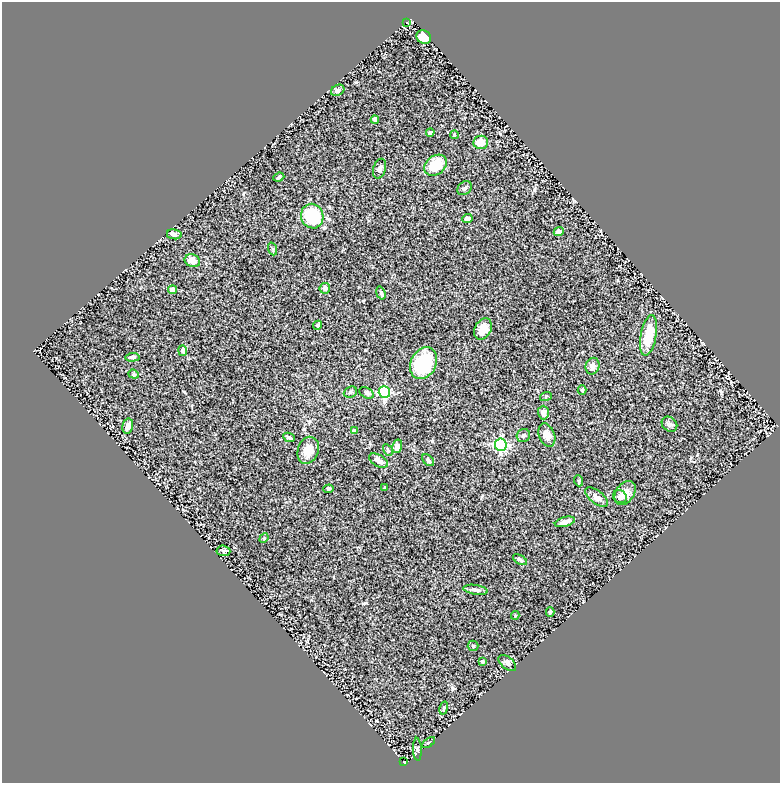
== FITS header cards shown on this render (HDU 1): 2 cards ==
NAXIS1  =                  778
NAXIS2  =                  781

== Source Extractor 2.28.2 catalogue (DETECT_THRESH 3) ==
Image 778 x 781 px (HDU 1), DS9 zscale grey, 1 PNG px = 1 image px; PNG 782 x 785 px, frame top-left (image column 1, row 781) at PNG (2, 2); each listed source drawn as its Kron ellipse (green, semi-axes under 4 px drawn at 4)
Background 0.704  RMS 0.041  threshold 0.123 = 3 sigma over >= 5 px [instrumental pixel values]
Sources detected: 66; all 66 listed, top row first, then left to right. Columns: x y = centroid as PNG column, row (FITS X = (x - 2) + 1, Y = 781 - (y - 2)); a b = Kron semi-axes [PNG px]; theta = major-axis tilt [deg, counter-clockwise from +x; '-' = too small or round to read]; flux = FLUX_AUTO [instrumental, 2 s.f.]
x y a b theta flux
407 22 3 2 - 2
424 37 7 6 - 47
338 90 7 5 28 7.5
375 120 4 4 - 13
430 133 4 3 - 6.9
454 135 4 3 - 1.9
481 142 7 6 - 31
436 165 12 9 38 71
380 169 10 6 73 9
279 177 5 4 - 3.9
465 188 8 6 43 6.8
312 216 12 11 - 120
467 219 5 4 - 12
559 232 5 4 - 13
174 234 7 5 -10 9.7
273 249 6 4 -71 3.5
192 261 8 6 -21 22
325 288 5 5 - 11
173 290 4 4 - 26
381 293 7 4 -73 4.5
318 325 5 4 - 4.1
483 329 11 8 61 27
649 335 20 7 80 74
183 351 5 4 - 8.4
132 357 7 3 4 6.1
424 363 16 12 62 130
592 366 8 7 - 16
134 374 5 4 - 3.7
582 390 4 4 - 2.8
350 392 7 5 23 4.9
384 392 6 5 - 290
366 393 8 5 -27 5.2
546 396 6 4 19 3
543 412 7 5 -89 16
669 424 8 7 - 8
128 426 8 5 77 15
354 431 4 3 - 8.6
523 435 7 6 - 7.6
547 435 12 7 -68 19
289 437 6 4 -25 5.7
501 445 6 6 - 400
397 446 7 4 76 17
308 450 14 10 70 35
388 450 6 4 -59 3.8
428 460 7 4 -46 5.8
378 461 10 5 -31 10
579 481 5 3 - 2.7
384 488 4 3 - 2.6
328 489 5 4 - 3.6
625 493 13 9 55 25
597 497 13 6 -38 12
620 497 7 6 - 7.5
565 522 10 4 16 14
264 538 5 4 - 2.9
223 551 7 5 -4 4.3
520 560 8 4 -31 5.3
476 590 12 5 -9 9.3
550 612 5 4 - 3.6
515 615 4 4 - 3.1
473 646 5 5 - 4.2
482 661 4 3 - 2.9
507 663 10 5 -40 8.3
444 708 7 4 77 4.3
429 742 7 3 37 3.8
417 749 11 4 -88 5.3
404 762 3 2 - 1.6